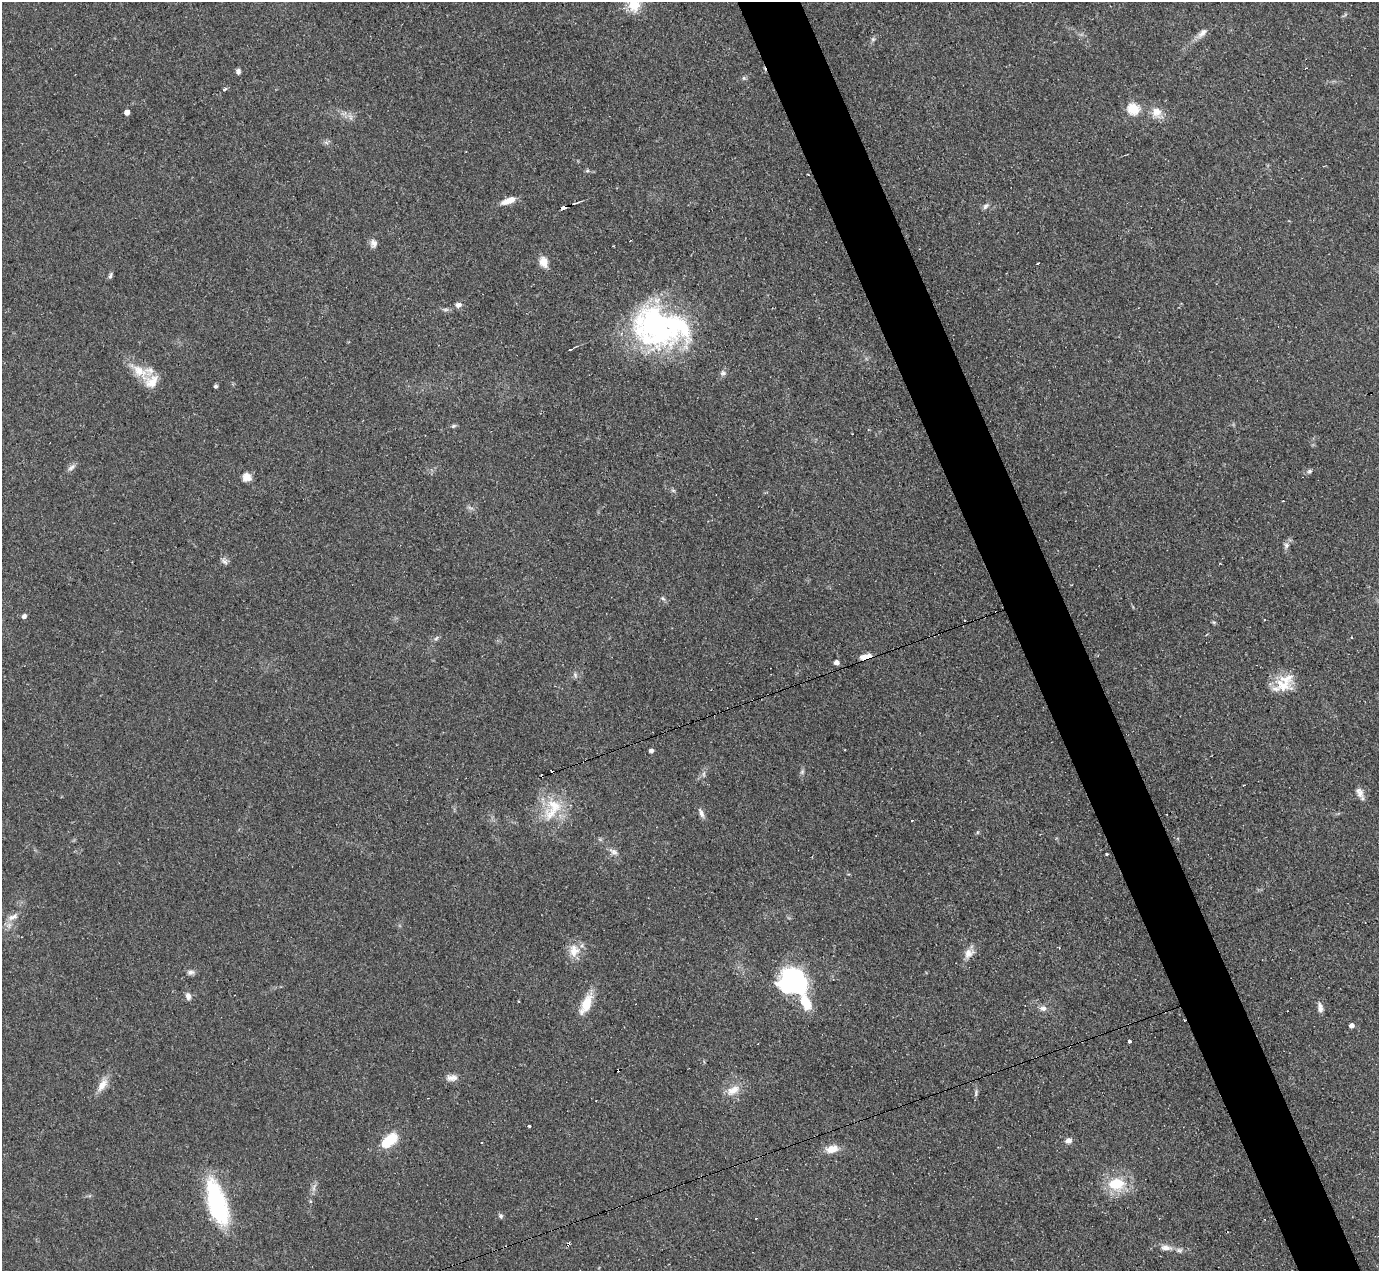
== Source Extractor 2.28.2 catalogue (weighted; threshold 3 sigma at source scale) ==
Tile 6 of 4 x 4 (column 2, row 2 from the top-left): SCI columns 1379-2755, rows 2812-4080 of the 5510 x 5494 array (HDU 1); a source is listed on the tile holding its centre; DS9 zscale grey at full resolution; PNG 1381 x 1273 px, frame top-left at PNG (2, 2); no overlay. Shown black and unused: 5% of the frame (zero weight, under 3 of 4 exposures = <1% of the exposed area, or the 3 px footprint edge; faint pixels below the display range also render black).
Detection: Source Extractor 2.28.2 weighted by HDU 2 'WHT'; one run over the whole footprint, this tile lists its part. Background 0.0775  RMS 0.0053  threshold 0.024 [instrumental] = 3 sigma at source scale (4.5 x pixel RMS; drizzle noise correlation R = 1.50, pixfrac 1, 0.05/0.05 arcsec/px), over >= 5 px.
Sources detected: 90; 1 too faint to see at this stretch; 8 cosmic-ray / hot-pixel residue — not listed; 6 inside a brighter listed object's ellipse — not listed separately; the other 75 listed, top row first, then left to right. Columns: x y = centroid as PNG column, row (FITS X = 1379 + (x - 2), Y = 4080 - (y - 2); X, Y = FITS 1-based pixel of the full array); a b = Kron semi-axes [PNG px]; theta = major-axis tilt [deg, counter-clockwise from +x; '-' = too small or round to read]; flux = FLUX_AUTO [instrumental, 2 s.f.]
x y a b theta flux
634 5 16 14 -86 12
1202 33 16 8 45 3.6
873 39 6 5 - 1.1
238 71 6 5 - 1.6
744 78 6 5 - 0.91
224 89 4 3 - 44
1133 109 6 6 - 30
127 112 5 5 - 3.4
1157 112 12 10 -57 6.3
326 142 7 4 -19 1.2
587 171 5 4 - 0.76
509 201 17 6 21 6.3
576 203 12 2 16 0.91
986 206 10 5 43 1.5
563 207 6 3 18 3
373 243 11 8 89 2.6
543 262 14 10 -71 5
1038 263 3 3 - 1.4
110 276 9 5 76 1.2
458 305 8 6 25 2
656 327 60 46 -41 110
140 371 27 14 -43 12
723 373 8 7 - 1.7
216 386 4 3 - 0.98
852 434 2 2 - 0.44
71 468 11 5 37 2
1310 471 7 6 - 1.2
247 477 11 10 - 4.1
673 490 6 4 -19 0.85
1286 545 8 7 - 1.9
224 561 11 7 -57 1.9
663 598 7 5 -35 1.1
24 616 5 5 - 1.6
1214 622 6 4 17 0.64
1352 637 3 2 - 0.56
436 638 7 5 45 1.1
865 657 14 6 13 5.1
837 662 5 4 - 2.7
575 675 8 6 -69 1.4
1283 685 28 16 -16 13
651 751 4 4 - 1.6
802 772 7 4 46 1
1360 794 13 9 77 3.5
552 809 39 21 62 22
701 813 15 6 -68 2.3
977 832 6 4 89 0.65
613 852 13 7 -26 2.5
1106 854 3 3 - 1.2
13 917 17 8 25 4
574 951 18 14 87 7.6
969 953 16 11 41 4.4
191 972 10 6 11 1.9
793 982 27 25 -24 73
188 996 9 7 -75 2.2
518 1001 4 2 - 0.48
586 1004 28 11 65 11
1043 1008 10 8 -4 2.4
1320 1008 13 6 -83 2.5
1352 1025 5 4 - 2.3
1129 1041 3 3 - 2.7
452 1078 15 8 6 3.3
102 1085 20 9 56 5.8
733 1090 20 10 27 6.8
976 1093 9 3 78 1.2
529 1125 3 3 - 4.8
389 1140 16 8 38 24
1068 1141 8 7 - 2.4
832 1149 13 8 15 6.7
1116 1184 17 13 1 19
314 1187 13 4 70 1.9
217 1203 49 18 -74 59
501 1216 7 6 - 1.1
756 1218 3 2 - 0.81
568 1244 5 3 - 1.3
1166 1248 16 8 -6 4.3
Overlapping masked pixels (flux is a lower limit): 3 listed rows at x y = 563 207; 865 657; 568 1244
Isophote crosses this tile's border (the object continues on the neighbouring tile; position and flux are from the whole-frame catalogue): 1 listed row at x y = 634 5